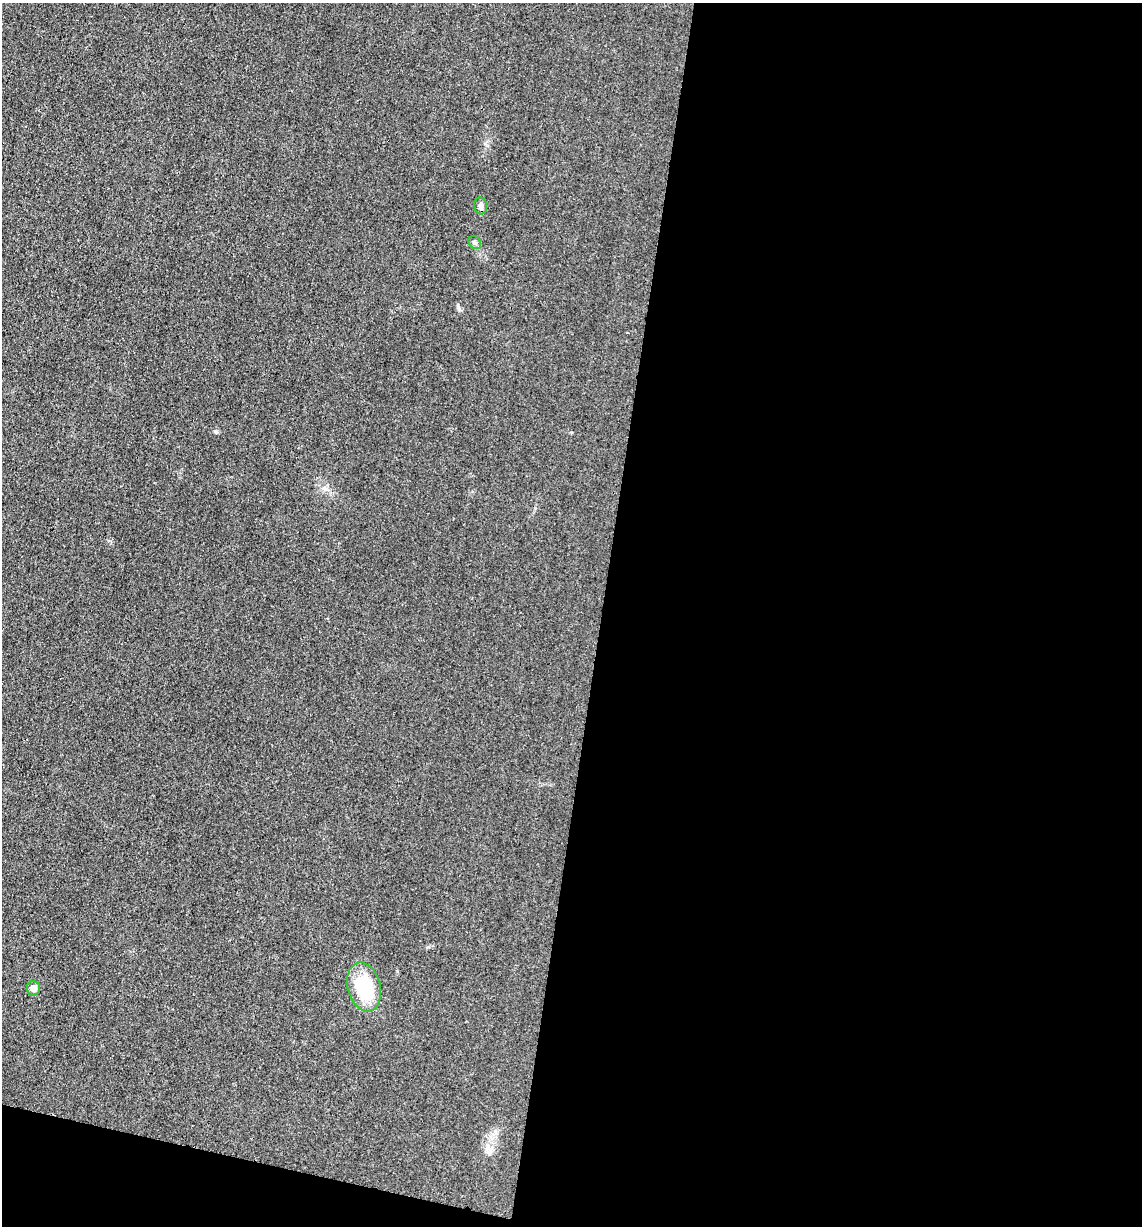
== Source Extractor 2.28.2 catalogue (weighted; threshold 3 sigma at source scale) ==
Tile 16 of 4 x 4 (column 4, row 4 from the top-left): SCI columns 3666-4805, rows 7-1230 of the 4933 x 4909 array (HDU 1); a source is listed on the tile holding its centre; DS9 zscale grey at full resolution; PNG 1144 x 1228 px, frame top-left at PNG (2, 3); each listed source drawn as its Kron ellipse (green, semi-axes under 4 px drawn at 4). Shown black and unused: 50% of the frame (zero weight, under 3 of 4 exposures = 1% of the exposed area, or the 3 px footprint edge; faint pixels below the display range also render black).
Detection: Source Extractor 2.28.2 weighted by HDU 2 'WHT'; one run over the whole footprint, this tile lists its part. Background 0.0386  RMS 0.0057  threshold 0.0259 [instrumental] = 3 sigma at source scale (4.5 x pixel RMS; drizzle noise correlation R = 1.50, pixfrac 1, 0.05/0.05 arcsec/px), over >= 5 px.
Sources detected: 4; all 4 listed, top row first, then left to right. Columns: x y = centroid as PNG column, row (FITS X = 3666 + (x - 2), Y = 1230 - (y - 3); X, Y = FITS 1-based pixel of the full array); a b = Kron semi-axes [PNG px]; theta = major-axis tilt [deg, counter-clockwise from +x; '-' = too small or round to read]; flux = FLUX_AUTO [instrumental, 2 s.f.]
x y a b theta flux
481 206 8 6 -83 1.9
475 242 7 5 -43 1.1
364 987 25 16 -76 30
33 988 7 6 - 3.2